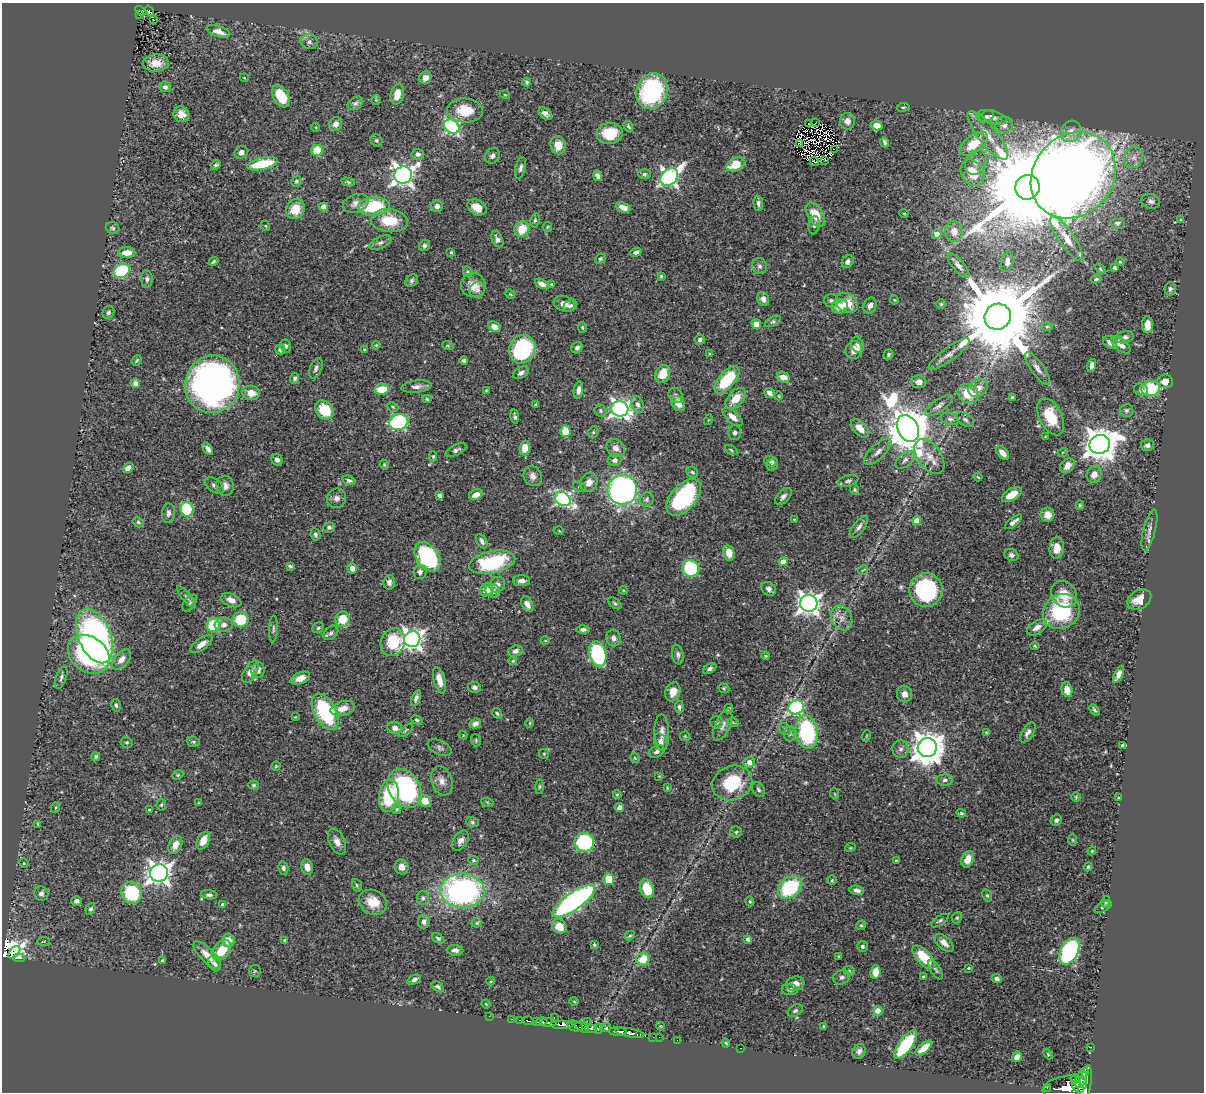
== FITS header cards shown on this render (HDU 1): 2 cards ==
NAXIS1  =                 1202
NAXIS2  =                 1090

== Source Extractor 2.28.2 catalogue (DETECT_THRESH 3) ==
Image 1202 x 1090 px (HDU 1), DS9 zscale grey, 1 PNG px = 1 image px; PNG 1206 x 1094 px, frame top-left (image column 1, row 1090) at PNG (2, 3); each listed source drawn as its Kron ellipse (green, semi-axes under 4 px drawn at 4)
Background 0.727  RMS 0.019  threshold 0.0568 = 3 sigma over >= 5 px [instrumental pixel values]
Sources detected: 509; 6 with non-positive FLUX_AUTO (blend fragments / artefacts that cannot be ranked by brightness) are neither listed nor drawn; of the other 503, the 500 brightest by FLUX_AUTO listed and drawn (3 fainter detections omitted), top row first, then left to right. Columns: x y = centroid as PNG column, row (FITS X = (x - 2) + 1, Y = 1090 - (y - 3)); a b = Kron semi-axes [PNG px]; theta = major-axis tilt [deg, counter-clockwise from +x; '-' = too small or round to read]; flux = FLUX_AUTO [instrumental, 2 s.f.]
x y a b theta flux
141 11 6 4 -31 24
149 11 5 3 - 29
140 15 3 2 - 13
153 20 3 2 - 2.6
218 32 12 5 -16 11
309 42 8 7 - 5.8
156 63 13 8 1 20
244 78 4 3 - 0.98
425 78 6 6 - 8.5
527 82 4 4 - 2.1
165 87 6 5 - 3.8
652 91 18 15 70 150
397 94 10 6 77 16
505 95 5 3 - 0.98
281 96 12 7 -59 39
376 100 5 5 - 1.4
355 103 8 6 32 3.7
903 107 6 3 7 1.5
465 110 18 12 -4 32
545 113 7 5 -40 5
181 114 8 7 - 10
986 117 8 5 33 3.6
992 117 15 6 -13 7.6
847 121 8 7 - 6.4
809 123 3 3 - 1.6
815 123 2 2 - 280
336 124 7 6 - 8.2
877 125 6 5 - 14
1004 125 9 8 - 9
628 126 6 4 -60 2.4
316 127 4 3 - 1.1
452 127 8 6 -34 270
1071 131 11 9 56 8.7
610 133 13 10 7 36
988 135 30 9 -52 25
376 140 6 5 - 2.6
885 142 5 3 - 3.3
800 144 2 2 - 1.5
974 144 16 8 39 38
558 145 9 7 -73 16
834 149 2 2 - 2
317 150 6 5 - 38
241 152 7 6 - 5.6
418 154 6 5 - 4
492 156 8 7 - 4.4
1134 157 11 9 66 9.9
825 160 3 2 - 0.71
814 162 5 2 - 2.3
976 162 13 10 63 10
262 164 15 6 12 59
735 164 9 6 25 34
216 165 5 4 - 2.3
520 168 11 5 76 3.9
972 173 14 10 -55 36
644 174 6 5 - 2.4
403 175 9 8 - 810
1073 175 46 39 49 2600
598 176 5 4 - 6
669 177 10 7 41 470
296 181 5 5 - 2.7
348 182 7 3 -12 2.1
1027 187 12 12 - 29000
1151 201 9 7 -16 4.7
356 203 13 9 20 9.3
758 203 7 5 -86 3.3
374 206 16 9 3 81
437 206 6 6 - 6.4
323 207 4 4 - 19
477 207 10 7 -30 16
623 207 8 5 -22 11
295 209 10 9 - 24
904 213 5 3 - 1.1
815 215 13 7 -57 24
535 220 7 5 80 2.4
1181 220 4 4 - 1.4
389 221 18 11 -5 37
1117 223 7 5 0 3
814 225 9 5 82 3.2
266 226 5 3 - 1.1
547 227 5 4 - 1.5
113 228 7 5 -20 2.6
522 229 8 7 - 25
954 231 10 8 -85 11
937 234 5 4 - 9.9
1067 238 26 8 -56 16
497 239 8 5 -65 5
380 243 12 5 25 4.4
425 246 6 5 - 3.1
451 252 3 3 - 1.8
636 252 6 4 21 4.6
127 253 8 5 1 14
600 259 5 5 - 1.8
213 262 5 3 - 2.5
848 262 7 5 58 5.1
1007 262 10 6 80 5.6
1120 262 4 3 - 1.3
958 265 15 5 -49 6.1
759 266 8 7 - 4.1
1114 268 4 3 - 3.6
1100 269 6 4 -52 1.7
122 271 8 6 35 97
468 272 5 4 - 2.4
661 276 3 3 - 1.5
147 279 9 5 -86 3.6
1096 279 5 3 - 2
412 280 7 5 47 3
542 284 8 4 -25 7.3
473 285 12 12 - 15
552 285 4 3 - 4.2
1170 289 7 5 76 3.4
477 290 8 7 - 4.9
510 294 5 4 - 1.2
763 299 7 5 -65 7.2
831 300 7 6 - 3.1
894 300 4 4 - 1.1
847 303 12 9 -33 23
564 304 11 7 -17 10
941 304 5 5 - 1.8
570 306 7 5 37 3.8
840 306 8 7 - 16
870 306 8 6 66 5.6
108 312 7 5 61 3
998 317 13 13 - 24000
773 321 8 4 28 2.7
756 324 5 4 - 12
1147 325 8 5 90 9.8
1047 326 6 4 1 1.7
494 327 6 5 - 8.4
582 327 5 4 - 1.5
1125 337 9 6 13 4.8
700 340 5 5 - 2.9
1110 342 8 5 -36 7.1
376 345 4 3 - 1.3
857 345 8 6 -66 3.8
1121 345 11 6 -41 9.6
286 346 7 5 -79 2.5
448 346 6 3 -20 1.5
577 348 6 5 - 3.7
522 349 14 13 - 140
280 350 5 4 - 3.8
364 350 3 3 - 1
854 350 9 8 - 12
710 354 4 3 - 1.2
949 354 25 6 37 12
888 355 5 4 - 2.2
464 360 4 3 - 3
137 361 6 4 50 2
1091 365 7 4 76 6.2
316 368 11 6 66 4.4
1037 368 19 6 -54 8.2
521 373 8 5 28 4.4
663 374 9 7 64 23
783 377 6 5 - 12
295 378 5 4 - 2.4
727 380 17 8 49 65
1165 381 7 7 - 9.3
919 382 7 6 - 6.9
135 383 5 4 - 6.5
212 384 29 27 75 710
417 387 15 6 7 6.7
978 388 10 8 36 12
382 389 7 5 11 33
1151 389 9 7 7 62
486 390 4 3 - 1.2
578 390 8 4 82 6.3
1141 390 7 6 - 4.5
251 393 9 7 -7 14
769 393 6 4 -39 6.4
968 394 11 9 -26 35
676 395 8 6 -47 4.2
779 396 4 3 - 0.95
1012 397 4 3 - 2
736 398 12 7 46 19
427 399 4 4 - 1.8
536 404 4 3 - 1.6
638 404 9 6 -71 5
678 404 8 6 -58 15
939 406 16 6 35 6.3
393 407 6 4 -29 1.9
620 409 8 7 - 520
324 410 10 8 -49 40
1126 410 6 6 - 2.8
601 411 6 5 - 2.4
515 417 7 4 -80 3
733 417 12 6 -41 10
1051 417 20 11 -63 40
950 419 9 6 -13 4.4
965 419 9 6 -33 3.4
708 420 5 3 - 1
399 422 10 8 10 170
860 428 11 6 -48 15
908 428 14 10 -62 5700
565 431 6 5 - 31
593 432 6 4 69 1.9
735 433 7 6 - 4.1
1045 437 3 2 - 1.2
1100 444 10 9 - 2600
1147 445 6 5 - 4.7
525 448 7 5 85 15
616 448 10 8 -40 7.8
208 449 7 4 -54 4.8
456 450 11 5 27 4.3
731 450 7 3 -31 1.8
878 452 17 7 44 8.3
1063 452 5 3 - 1.2
1002 453 8 5 -48 9.4
433 456 5 4 - 1.7
929 456 20 11 -55 17
277 460 6 5 - 3.9
615 460 7 6 - 4.3
905 460 11 6 42 5.4
771 461 7 5 -12 3.3
772 464 7 5 56 2.4
384 465 5 4 - 1.5
1067 466 8 6 43 10
128 468 6 4 37 6.9
692 472 6 5 - 2.7
1094 474 8 7 - 9.4
533 476 10 8 -56 7
978 477 4 2 - 1.2
349 480 7 4 -17 3
848 481 11 5 15 3.4
589 482 10 8 54 10
214 486 11 6 -36 4.1
225 486 10 8 -79 7.7
579 487 6 5 - 2.5
622 490 15 14 - 430
855 490 5 4 - 1.9
440 495 4 4 - 5.7
476 495 7 5 27 9.1
1012 495 11 6 32 15
783 496 10 6 47 5.4
684 497 22 12 49 160
337 498 10 9 - 6.5
563 499 8 6 -31 270
647 499 7 6 - 3.8
1080 505 5 4 - 1.6
187 509 7 6 - 75
168 513 10 6 86 5.1
1047 515 7 7 - 11
794 519 3 2 - 0.82
917 521 4 4 - 22
138 522 6 5 - 2.1
1014 522 10 4 38 5.5
329 527 6 5 - 2.8
859 527 13 5 53 4.7
1149 530 21 6 75 7.2
559 531 5 3 - 1.1
315 534 6 5 - 3.3
482 541 8 5 -61 4.5
1057 548 11 7 83 13
729 553 8 5 -77 18
1011 555 7 6 - 4.2
428 557 16 11 -54 130
492 562 23 11 12 110
783 562 4 4 - 16
290 566 4 3 - 2.2
352 568 5 4 - 8.3
691 568 8 8 - 110
863 570 5 2 - 0.92
420 572 7 6 - 5
522 581 8 5 0 6.5
389 582 7 5 86 4.8
497 585 8 7 - 7.1
769 589 8 6 -40 4.9
487 590 7 6 - 17
623 590 4 4 - 1.5
926 590 17 16 - 130
493 591 7 6 - 7.2
1064 594 14 12 -49 25
186 597 13 4 -50 3.8
231 600 10 6 -23 8.8
1139 600 13 9 30 15
190 603 9 5 51 2.9
615 603 7 4 -37 2.4
809 603 8 8 - 890
527 604 8 5 -61 6.8
1061 611 19 17 36 110
842 618 13 10 -62 11
343 619 8 7 - 32
240 620 8 7 - 40
213 625 7 6 - 61
224 625 9 7 5 5.7
1037 627 11 6 31 8.7
318 628 6 5 - 2.7
273 629 13 4 88 3.2
583 629 7 4 0 4.5
331 633 8 6 44 3.5
94 636 29 16 -67 480
613 638 8 7 - 5.6
412 639 8 8 - 830
545 641 4 3 - 1
393 642 14 12 71 51
201 644 13 6 36 9.9
1035 646 4 4 - 1.5
515 651 7 5 19 5.3
89 654 22 17 -37 150
598 654 13 8 -76 160
678 655 10 6 -81 4.1
766 656 4 3 - 1.7
121 659 12 7 49 10
513 661 4 4 - 1.6
710 668 7 4 32 3.4
258 670 8 6 73 6
250 672 12 6 60 10
1119 674 9 4 65 7.4
61 677 11 5 72 4
300 678 10 6 23 11
439 680 13 6 -75 14
474 687 6 5 - 3.5
724 688 6 4 -20 1.7
1067 690 8 5 -75 15
673 692 10 7 69 12
904 694 8 7 - 7.5
416 698 8 4 72 4.1
116 705 6 4 -77 2.6
679 707 6 4 -84 2.6
796 707 8 6 29 190
343 708 12 7 15 13
729 709 5 4 - 2.2
1094 710 6 3 -52 2.2
325 712 20 11 -62 120
497 713 6 4 -57 2.2
295 717 4 3 - 1.1
417 720 6 4 -21 2.1
716 722 6 6 - 2.8
733 722 5 3 - 1.2
530 723 5 3 - 1.3
475 724 6 4 25 4.8
723 725 17 7 66 8
395 728 7 6 - 7.4
785 729 6 5 - 2.5
406 730 9 3 40 1.8
662 732 18 7 -88 9.2
807 732 17 11 -81 140
986 732 4 3 - 1.3
1028 733 11 5 57 5.5
790 734 7 6 - 3.8
463 735 4 4 - 1.1
685 736 5 5 - 1.5
866 736 6 3 71 1.2
476 740 6 4 -72 1.8
127 742 6 5 - 2.1
193 742 6 5 - 2.2
661 742 8 6 -62 5.8
1123 745 4 4 - 6.3
440 748 13 7 -25 4.3
927 748 9 9 - 2300
900 749 9 8 - 5.9
657 752 8 5 28 3.8
544 754 5 5 - 1.6
96 757 4 3 - 2.4
635 758 5 3 - 1.2
749 762 6 5 - 9.8
276 766 4 4 - 1.6
178 775 6 4 22 1.7
659 776 4 4 - 1.1
945 780 8 5 2 3.8
442 781 15 10 -72 10
732 783 20 17 20 63
253 785 5 4 - 1.9
539 787 7 3 89 1.7
405 788 21 15 -58 230
667 788 4 3 - 1.2
758 789 8 5 -58 3
617 794 4 4 - 1.4
835 794 5 3 - 1.1
389 796 16 10 83 69
1076 797 5 4 - 1.6
1119 798 3 3 - 4
425 801 6 6 - 21
487 802 6 4 -19 1.6
199 803 3 2 - 0.99
161 805 6 4 87 1.8
56 807 5 3 - 1.6
620 808 4 4 - 9.8
397 809 5 4 - 1.8
149 810 3 3 - 1.7
961 813 5 4 - 2.5
1056 820 6 5 - 3.8
472 822 6 5 - 2.1
38 824 4 3 - 1.8
736 832 6 5 - 2.2
1073 840 6 4 -88 1.4
203 841 9 6 63 15
337 841 14 8 -66 9
460 841 11 7 58 7
584 842 10 9 - 120
175 845 9 6 66 13
850 848 5 3 - 1.2
1092 851 4 3 - 1.5
968 859 8 6 66 13
474 860 5 4 - 1.7
896 861 3 3 - 2.5
24 863 5 4 - 1.5
307 867 7 6 - 11
401 867 7 7 - 8.9
1088 867 4 4 - 1.8
283 868 6 5 - 3.1
159 873 9 8 - 970
609 879 6 5 - 25
832 880 5 4 - 1.8
357 885 6 5 - 1.9
790 888 13 9 39 98
647 889 9 6 -72 35
857 890 7 4 -10 4.9
462 891 22 17 0 330
41 893 7 7 - 5.1
132 893 11 10 - 94
209 895 8 4 -4 3.6
987 895 6 4 -62 2
423 898 7 6 - 3.1
77 901 5 5 - 4.8
574 901 25 9 35 370
750 901 5 4 - 1.5
373 902 14 12 -26 23
1106 902 6 3 78 1.5
222 905 4 4 - 2.8
1103 907 9 4 29 3.1
90 909 6 4 62 2.7
957 918 6 4 67 1.8
424 921 7 6 - 5.6
940 921 10 4 34 3.2
477 923 5 4 - 1.8
861 925 5 4 - 1.7
559 926 8 6 -39 18
630 936 6 3 36 1.7
438 938 7 4 -34 2.7
748 939 4 4 - 5.6
228 940 7 6 - 14
44 941 6 4 7 1.8
285 941 4 3 - 2.6
944 943 11 6 -42 8.2
594 945 4 3 - 1.6
862 946 5 5 - 2.7
222 950 11 8 51 29
455 950 8 5 0 4.5
1069 951 14 8 62 180
14 952 7 4 48 530
207 955 18 7 -45 16
839 956 3 3 - 1.3
924 957 15 7 -46 43
19 958 6 3 -5 110
643 959 7 6 - 26
163 960 3 3 - 1.7
215 964 8 5 -61 3.8
968 968 3 3 - 1.3
849 970 6 3 -20 1.4
936 970 11 5 -58 2.7
255 971 6 5 - 1.8
875 972 7 5 83 15
842 977 8 7 - 4
924 977 3 3 - 2.3
997 979 5 4 - 5
414 980 7 4 22 4.1
491 981 4 4 - 1.3
795 984 9 7 17 7.7
438 987 7 4 -37 2.9
790 990 8 5 -8 3.4
574 1001 5 3 - 1.2
486 1004 4 3 - 1.2
795 1011 8 5 31 2.8
878 1011 4 4 - 28
489 1016 2 2 - 5.8
554 1018 3 2 - 45
511 1019 3 2 - 16
520 1020 3 2 - 39
528 1021 5 3 - 120
587 1021 2 2 - 39
537 1022 4 3 - 170
542 1022 6 3 17 200
549 1023 8 3 -3 200
562 1024 11 4 0 810
575 1026 8 5 -13 290
660 1026 4 4 - 1.1
582 1027 7 4 -29 250
824 1027 3 3 - 1.9
598 1028 5 4 - 190
606 1028 6 4 24 99
591 1029 6 3 -5 190
618 1032 9 3 -3 460
630 1033 15 4 -10 660
653 1037 2 2 - 6.2
659 1037 2 2 - 9.9
677 1040 2 2 - 8.2
726 1043 4 3 - 1.5
906 1045 17 6 54 98
1091 1047 2 2 - 5.3
741 1048 3 2 - 100
924 1048 10 4 40 18
859 1051 7 6 - 4.7
1048 1054 6 3 -47 1.3
1017 1057 5 4 - 5.7
1083 1073 6 4 49 260
1075 1079 4 3 - 240
1081 1080 9 5 62 1100
1085 1086 21 6 80 2200
1065 1087 22 11 10 2300
1078 1087 7 4 -43 680
1047 1088 2 2 - 26
At the frame edge (FLAGS 8, measured only in part): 1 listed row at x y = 1085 1086
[3 fainter detections neither listed nor drawn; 6 non-positive-flux detections neither listed nor drawn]